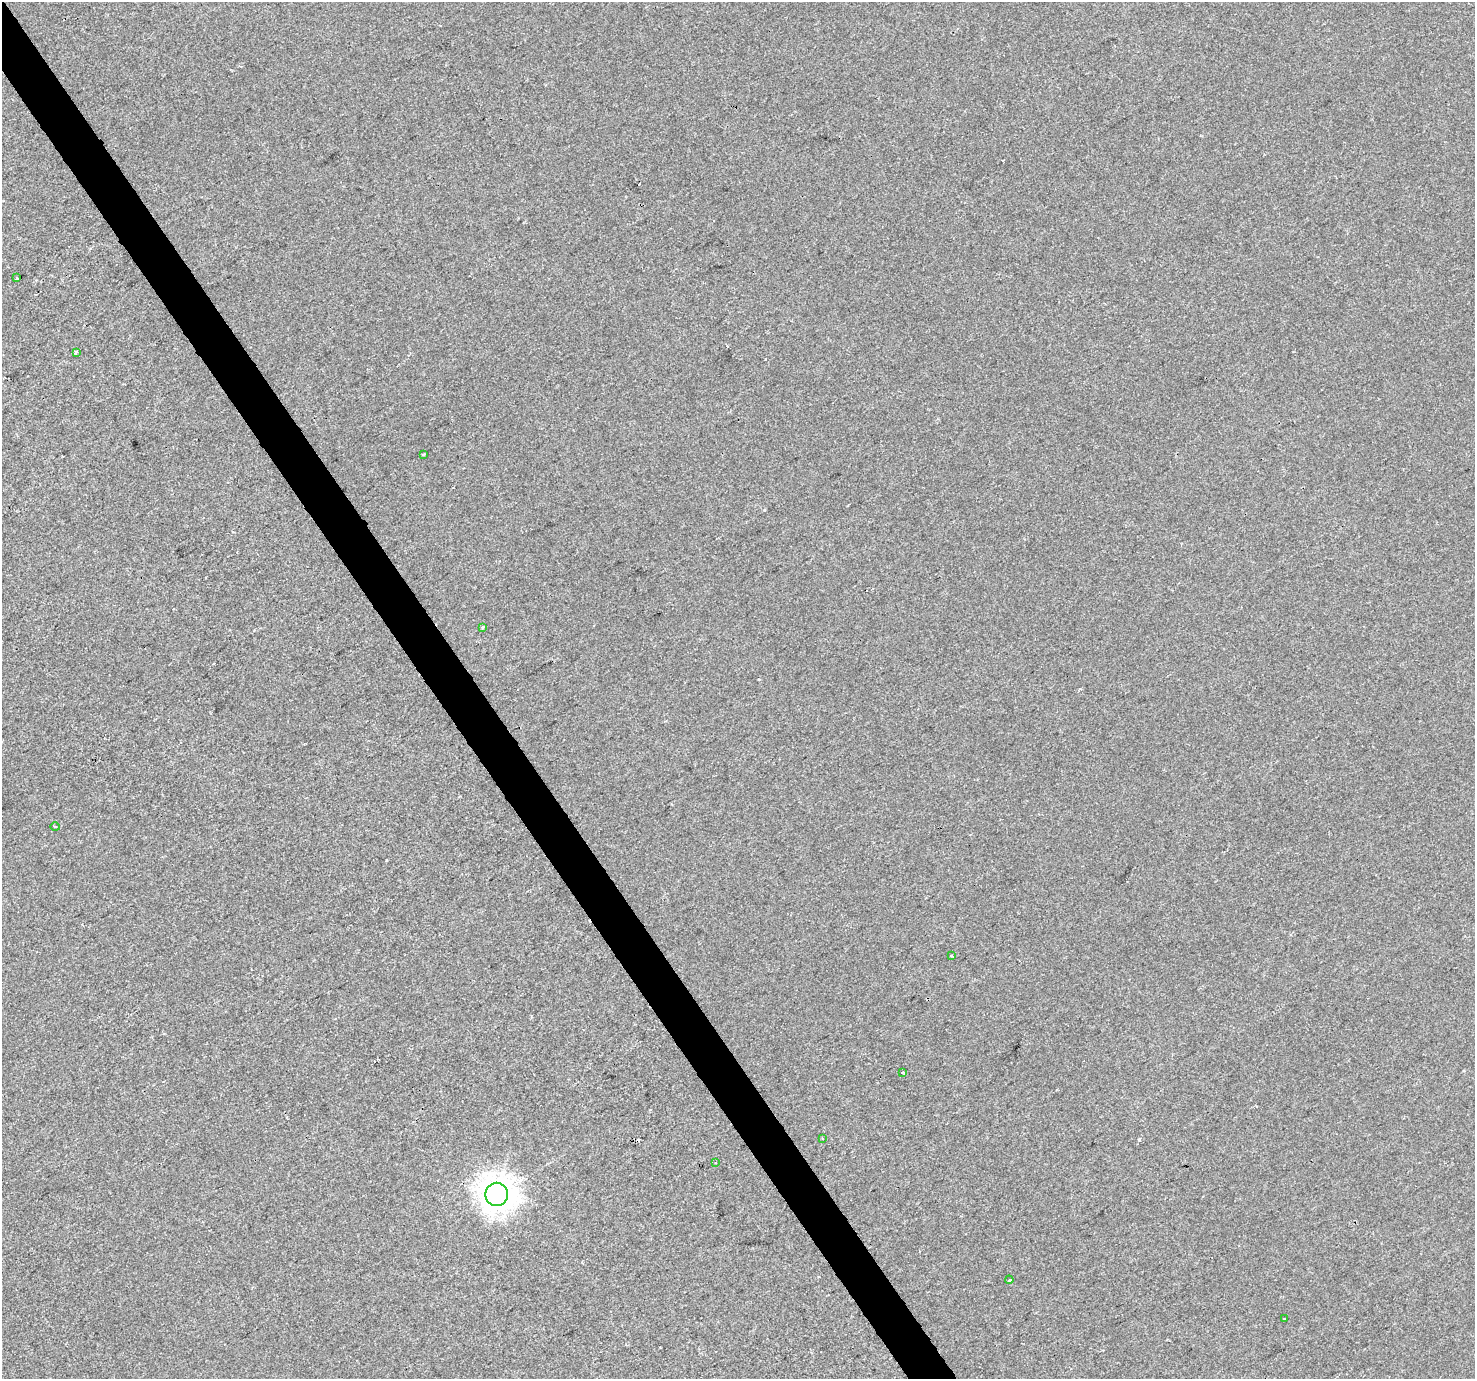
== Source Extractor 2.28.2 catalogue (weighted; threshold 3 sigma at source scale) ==
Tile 11 of 4 x 4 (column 3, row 3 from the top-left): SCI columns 2949-4421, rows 1557-2933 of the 5894 x 5806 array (HDU 1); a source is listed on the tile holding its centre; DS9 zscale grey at full resolution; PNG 1477 x 1381 px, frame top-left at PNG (2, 2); each listed source drawn as its Kron ellipse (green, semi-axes under 4 px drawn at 4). Shown black and unused: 3% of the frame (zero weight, under 2 of 3 exposures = <1% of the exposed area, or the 3 px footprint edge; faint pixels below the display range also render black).
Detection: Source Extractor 2.28.2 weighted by HDU 2 'WHT'; one run over the whole footprint, this tile lists its part. Background -5.05e-04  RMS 0.0042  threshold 0.0188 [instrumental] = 3 sigma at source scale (4.5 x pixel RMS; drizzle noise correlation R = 1.50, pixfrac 1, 0.0396/0.0396 arcsec/px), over >= 5 px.
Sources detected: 16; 4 cosmic-ray / hot-pixel residue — neither listed nor drawn; the other 12 listed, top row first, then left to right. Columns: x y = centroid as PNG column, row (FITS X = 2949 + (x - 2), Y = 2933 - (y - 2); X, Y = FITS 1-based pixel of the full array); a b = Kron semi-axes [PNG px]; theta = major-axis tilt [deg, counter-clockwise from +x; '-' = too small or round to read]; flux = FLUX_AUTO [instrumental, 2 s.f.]
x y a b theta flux
17 278 3 2 - 1.2
76 352 4 3 - 4
423 454 3 3 - 1.2
482 627 3 3 - 0.59
55 827 4 3 - 0.48
952 956 3 2 - 0.34
903 1072 3 3 - 0.63
822 1138 3 2 - 0.4
715 1163 3 3 - 0.42
497 1194 11 11 - 410
1009 1280 4 3 - 0.35
1284 1319 3 3 - 0.92
Unlisted compact peaks at least as high as the median listed source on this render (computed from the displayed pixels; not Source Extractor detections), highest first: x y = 1139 1140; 764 510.